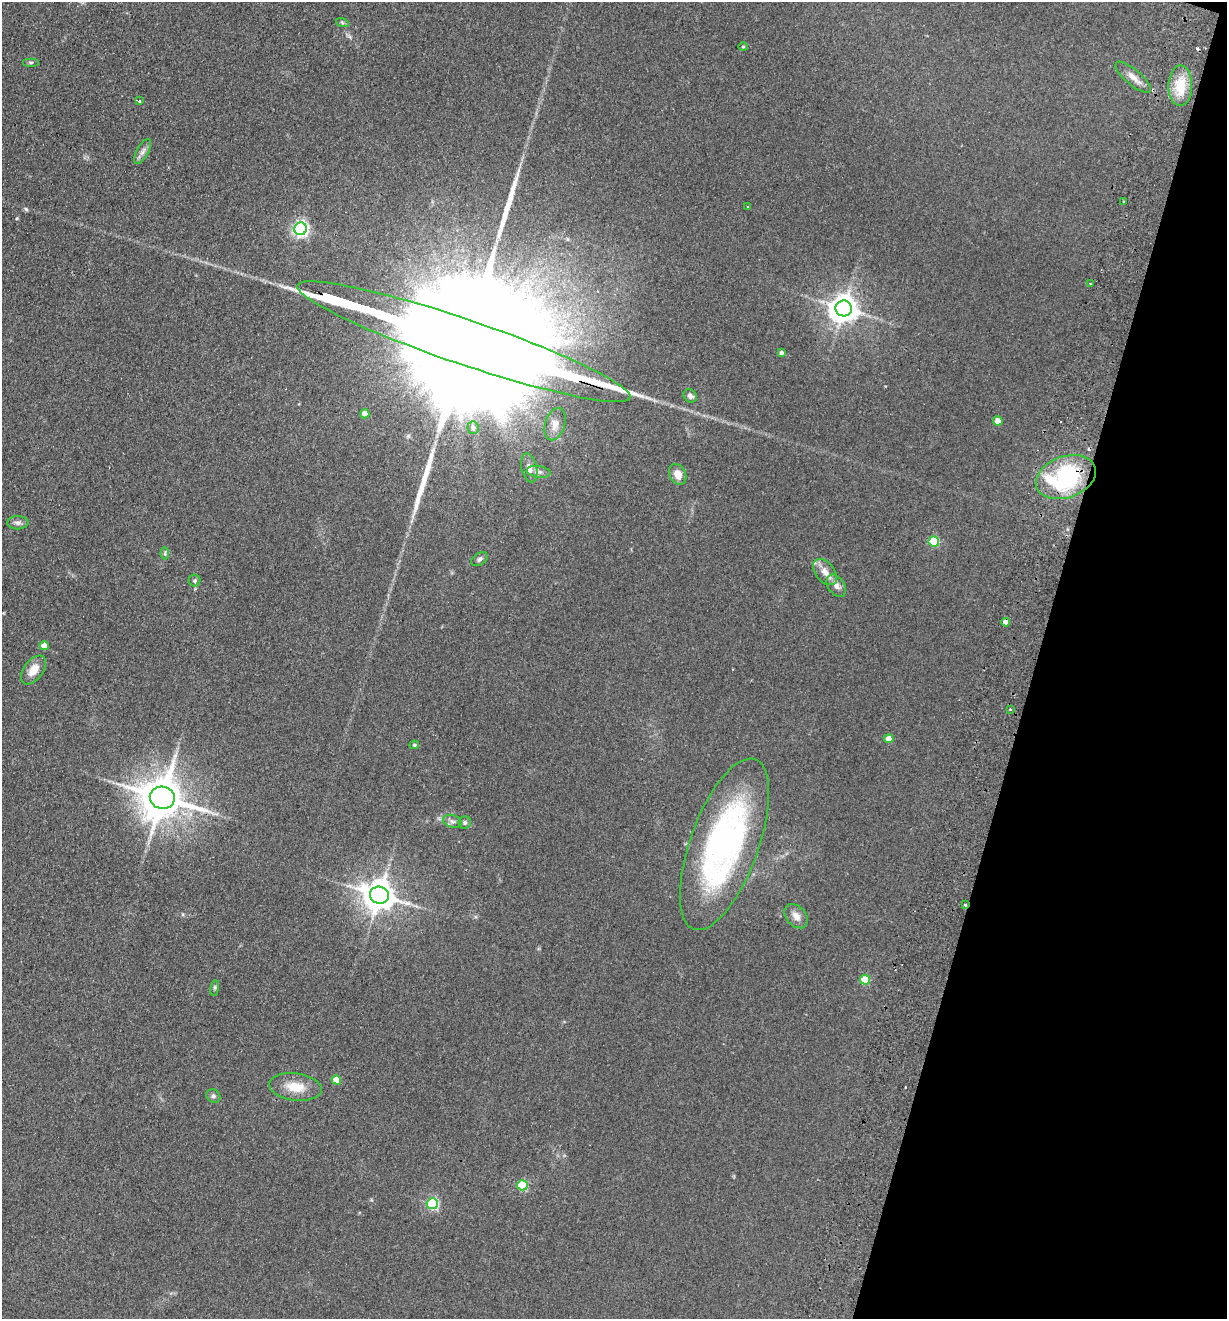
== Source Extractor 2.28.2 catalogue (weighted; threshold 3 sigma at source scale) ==
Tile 8 of 4 x 4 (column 4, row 2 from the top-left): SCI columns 3989-5213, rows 2656-3972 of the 5401 x 5311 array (HDU 1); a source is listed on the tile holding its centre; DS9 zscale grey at full resolution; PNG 1229 x 1321 px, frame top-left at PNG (2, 2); each listed source drawn as its Kron ellipse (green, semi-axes under 4 px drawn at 4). Shown black and unused: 16% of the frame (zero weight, under 2 of 3 exposures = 3% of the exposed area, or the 3 px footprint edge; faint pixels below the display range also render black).
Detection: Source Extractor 2.28.2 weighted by HDU 2 'WHT'; one run over the whole footprint, this tile lists its part. Background 0.121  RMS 0.011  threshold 0.0499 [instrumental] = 3 sigma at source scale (4.5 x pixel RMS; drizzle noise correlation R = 1.50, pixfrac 1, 0.05/0.05 arcsec/px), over >= 5 px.
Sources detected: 57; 4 cosmic-ray / hot-pixel residue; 3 long thin detections or spike segments (spike, bleed or trail) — neither listed nor drawn; the other 50 listed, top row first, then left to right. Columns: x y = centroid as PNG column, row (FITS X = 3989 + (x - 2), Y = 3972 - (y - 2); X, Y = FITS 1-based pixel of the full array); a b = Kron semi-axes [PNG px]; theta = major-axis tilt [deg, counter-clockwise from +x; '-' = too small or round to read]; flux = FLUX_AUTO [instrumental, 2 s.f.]
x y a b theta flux
342 22 6 4 -20 1.7
743 47 4 4 - 1.4
31 62 8 4 0 1.8
1133 77 22 7 -40 10
1180 86 20 12 89 32
139 101 3 3 - 2.5
143 151 14 6 61 5
1124 202 3 3 - 2.1
748 207 3 3 - 1.5
301 229 6 6 - 330
1090 284 3 2 - 1.1
844 308 8 8 - 1500
464 342 176 22 -19 170000
781 353 4 4 - 2.1
690 396 7 6 - 4.2
365 414 4 4 - 14
998 421 4 4 - 14
555 424 17 9 73 9
473 428 6 5 - 2.8
529 468 14 7 -77 7
538 472 12 6 -8 4.8
678 474 11 8 -62 11
1066 477 31 20 20 130
18 523 10 6 -1 4.1
934 541 5 5 - 68
165 554 6 4 -81 1.6
479 559 9 6 33 3
825 572 15 9 -51 9.9
195 581 6 6 - 1.9
836 586 12 8 -55 6.2
1006 622 4 4 - 8.6
44 646 4 4 - 13
33 670 16 9 53 14
1010 710 3 3 - 2
889 739 5 4 - 14
414 745 5 4 - 1.6
162 798 12 11 - 4300
452 821 10 6 -18 3.9
465 823 6 6 - 2.7
724 844 90 34 70 320
379 895 9 8 - 1900
965 905 4 3 - 1.1
796 916 14 9 -49 8.5
865 980 5 5 - 35
215 988 8 4 82 1.9
336 1080 5 4 - 16
295 1087 26 13 -7 23
213 1096 7 6 - 2.6
522 1185 5 5 - 79
432 1204 5 5 - 140
Overlapping masked pixels (flux is a lower limit): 3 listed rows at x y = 464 342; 1066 477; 965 905